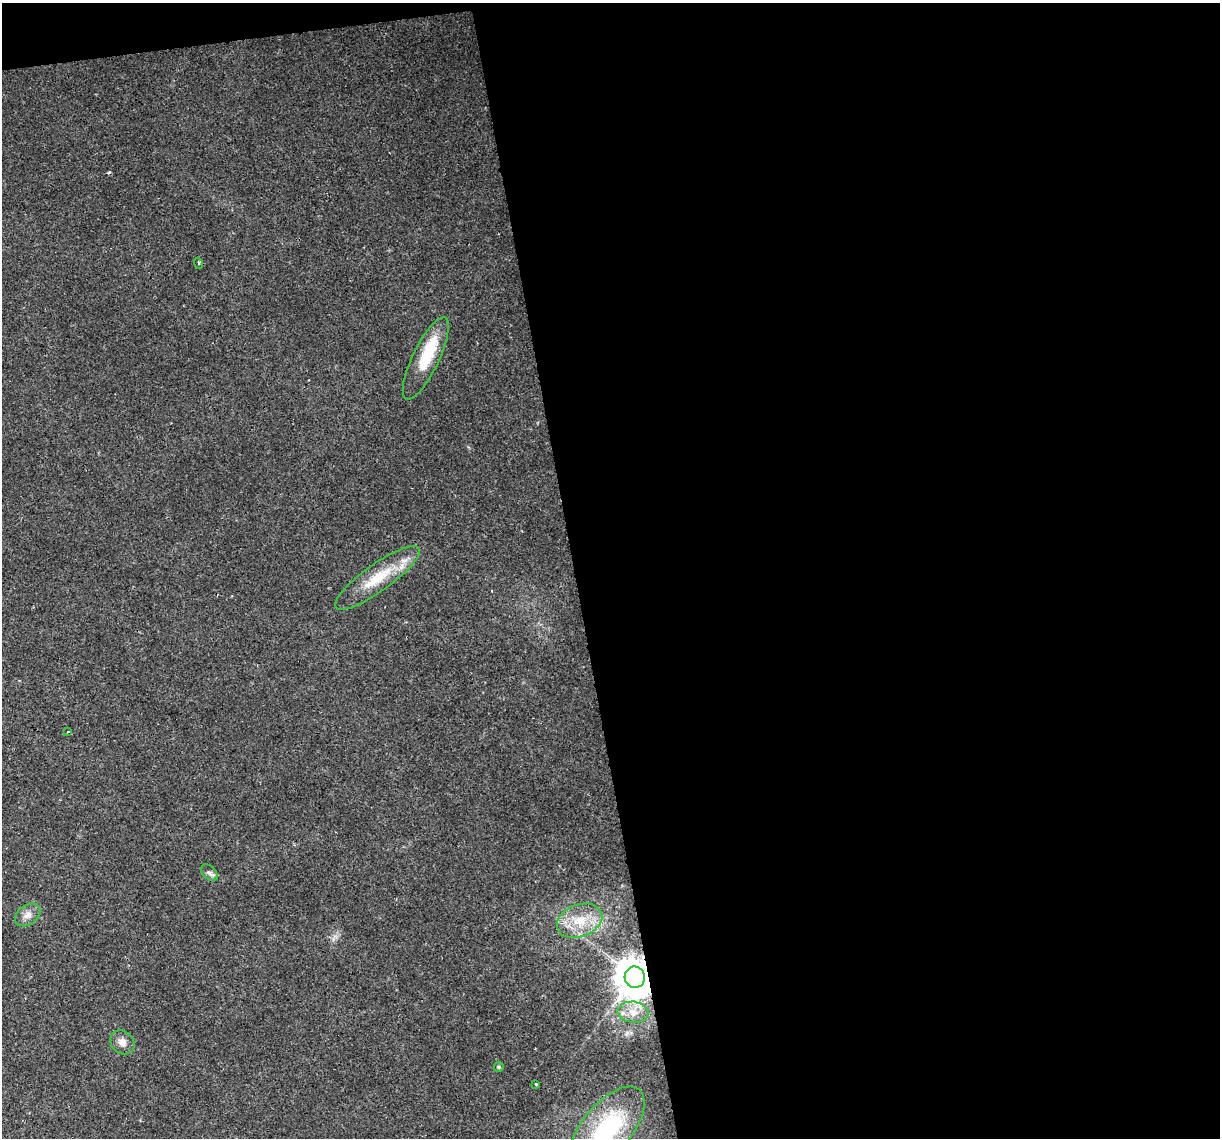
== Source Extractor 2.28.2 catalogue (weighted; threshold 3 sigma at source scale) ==
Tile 4 of 4 x 4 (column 4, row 1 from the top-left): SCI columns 3655-4872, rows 3483-4618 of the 4872 x 4645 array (HDU 1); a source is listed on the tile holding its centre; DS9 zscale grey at full resolution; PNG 1222 x 1140 px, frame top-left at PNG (2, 3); each listed source drawn as its Kron ellipse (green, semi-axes under 4 px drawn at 4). Shown black and unused: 54% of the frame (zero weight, under 2 of 3 exposures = <1% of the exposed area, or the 3 px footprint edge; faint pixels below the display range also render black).
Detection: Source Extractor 2.28.2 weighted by HDU 2 'WHT'; one run over the whole footprint, this tile lists its part. Background 0.0408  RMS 0.0036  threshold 0.0161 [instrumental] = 3 sigma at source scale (4.5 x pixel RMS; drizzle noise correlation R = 1.50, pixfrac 1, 0.0396/0.0396 arcsec/px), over >= 5 px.
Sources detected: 15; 1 inside a brighter object's white glare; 1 cosmic-ray / hot-pixel residue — neither listed nor drawn; the other 13 listed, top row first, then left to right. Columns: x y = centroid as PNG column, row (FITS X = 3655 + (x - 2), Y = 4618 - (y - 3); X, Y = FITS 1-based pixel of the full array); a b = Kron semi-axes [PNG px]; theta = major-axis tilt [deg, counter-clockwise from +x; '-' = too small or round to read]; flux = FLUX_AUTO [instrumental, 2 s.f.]
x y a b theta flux
198 263 5 3 - 0.39
426 359 45 13 65 14
377 578 51 13 35 14
68 732 4 3 - 0.53
209 873 10 6 -47 1.4
28 915 14 9 37 2.8
580 921 23 16 20 10
635 977 10 10 - 1000
633 1012 15 10 -6 4.5
122 1042 13 11 -46 2.6
499 1067 5 5 - 0.49
536 1084 3 2 - 0.38
607 1129 51 24 51 43
Overlapping masked pixels (flux is a lower limit): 1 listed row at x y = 635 977
Isophote crosses this tile's border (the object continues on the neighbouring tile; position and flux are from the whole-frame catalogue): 1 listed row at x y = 607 1129
Unlisted compact peaks at least as high as the median listed source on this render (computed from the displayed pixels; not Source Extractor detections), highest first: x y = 333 939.